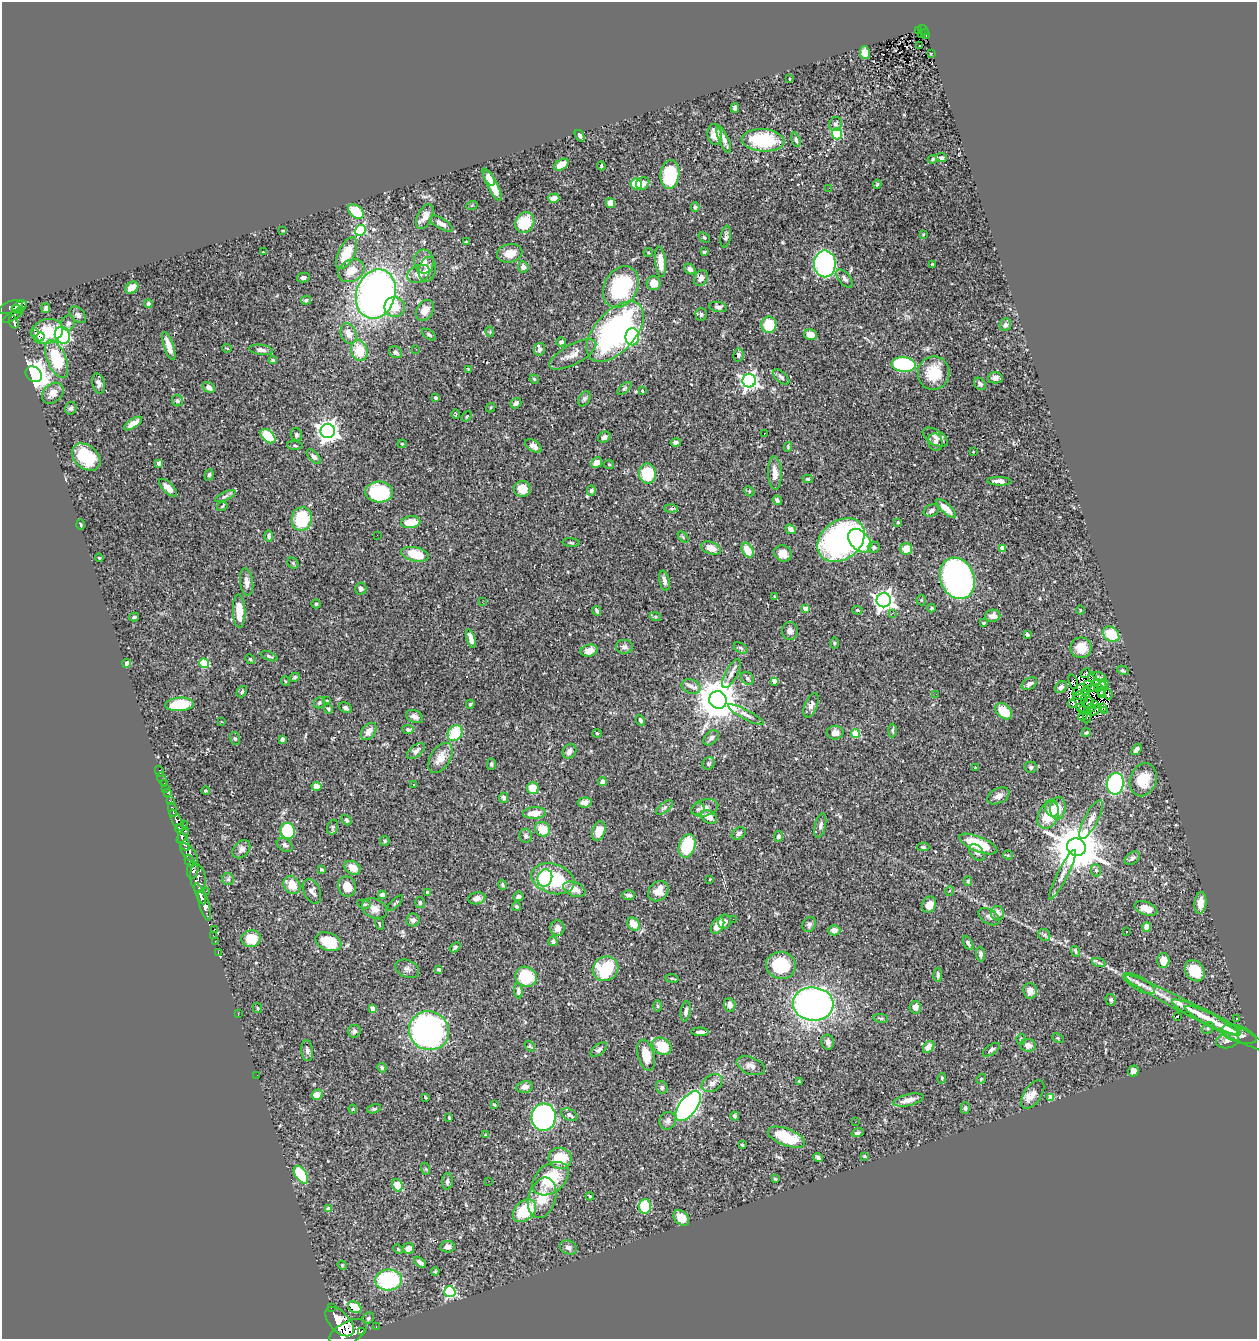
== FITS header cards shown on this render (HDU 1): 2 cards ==
NAXIS1  =                 1255
NAXIS2  =                 1337

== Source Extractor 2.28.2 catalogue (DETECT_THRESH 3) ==
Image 1255 x 1337 px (HDU 1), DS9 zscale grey, 1 PNG px = 1 image px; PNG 1259 x 1341 px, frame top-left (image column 1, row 1337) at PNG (2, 2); each listed source drawn as its Kron ellipse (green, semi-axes under 4 px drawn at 4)
Background 0.582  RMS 0.026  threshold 0.078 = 3 sigma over >= 5 px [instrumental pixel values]
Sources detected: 506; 8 with non-positive FLUX_AUTO (blend fragments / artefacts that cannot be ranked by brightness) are neither listed nor drawn; the other 498 listed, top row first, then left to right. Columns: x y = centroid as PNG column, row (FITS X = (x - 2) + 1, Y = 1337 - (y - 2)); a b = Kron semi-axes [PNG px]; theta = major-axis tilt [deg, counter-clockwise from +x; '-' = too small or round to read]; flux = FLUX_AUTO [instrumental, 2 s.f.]
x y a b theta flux
918 30 3 2 - 8.8
923 30 6 3 -36 79
922 33 3 3 - 32
925 34 5 2 - 38
920 46 3 2 - 2.6
865 53 6 5 - 22
931 53 3 2 - 1.2
789 79 3 2 - 1.5
735 108 5 4 - 3.6
836 124 7 6 - 4.2
837 134 5 5 - 120
715 135 10 7 -80 18
580 136 6 3 -57 5.8
724 139 14 5 -67 9.6
763 140 21 11 -4 110
796 140 7 4 -74 3.8
941 158 5 4 - 3.9
932 159 5 4 - 1.9
561 165 8 5 29 23
601 166 4 2 - 2.1
670 175 14 9 83 96
489 178 8 4 -62 13
643 183 7 6 - 11
492 184 18 5 -63 33
636 184 6 5 - 41
877 184 5 3 - 2.1
829 188 3 2 - 1.6
554 198 5 4 - 11
610 203 5 5 - 17
472 205 6 3 20 1.8
695 207 5 4 - 3.5
356 211 9 6 -38 55
425 217 13 7 63 14
525 222 11 9 60 69
441 224 13 5 -31 11
360 230 6 5 - 130
282 231 3 3 - 2.2
923 234 4 2 - 1.2
704 237 6 4 -40 2.3
726 237 11 5 81 4.6
466 242 3 3 - 1.9
263 252 3 2 - 8.8
648 252 4 4 - 1.7
704 252 3 3 - 2.5
346 253 17 8 64 40
510 253 13 9 12 21
424 261 12 10 -85 13
660 262 15 5 -84 21
825 264 13 11 -89 310
932 265 4 3 - 2.2
523 267 5 5 - 6.2
690 269 6 5 - 5.2
427 270 12 8 78 14
351 271 14 10 30 25
418 274 12 8 25 14
303 278 6 4 12 5.8
701 278 8 6 53 11
844 278 11 5 -50 6.2
654 283 7 7 - 24
621 287 22 16 60 150
132 288 7 5 36 18
376 294 25 19 72 830
306 300 5 4 - 3.2
148 304 4 4 - 3.2
20 306 8 5 29 380
11 307 12 5 22 470
395 307 10 10 - 30
718 307 9 5 -10 4.8
46 308 5 4 - 4.2
17 309 5 3 - 300
425 310 11 8 58 20
701 314 6 5 - 4.4
13 315 12 4 33 370
78 315 10 6 -46 5.3
14 322 7 4 -73 220
68 323 7 6 - 5.3
769 325 8 7 - 50
1005 325 6 5 - 5.3
47 331 16 12 18 58
35 332 2 2 - 1200
490 332 5 3 - 1.6
615 332 36 20 48 470
349 334 10 7 -68 16
62 335 9 7 -64 220
429 335 8 4 -33 3.7
811 335 6 5 - 17
40 337 5 3 - 5.7
632 337 8 7 - 79
561 342 5 4 - 3.7
169 346 14 5 -71 21
227 348 5 3 - 1.3
416 349 3 2 - 2.3
539 349 6 5 - 4.5
261 350 12 5 -8 7.1
359 350 10 8 -75 44
395 352 6 5 - 5.2
573 354 26 10 28 19
738 355 6 5 - 5.2
57 359 20 9 -68 75
273 360 4 3 - 2.6
904 364 12 7 -5 180
468 369 3 2 - 1.5
933 373 17 16 - 48
34 374 9 7 -43 1500
781 377 10 5 -42 4.2
995 378 7 6 - 7.2
534 379 4 4 - 2.4
749 381 7 6 - 590
98 383 10 6 -76 6.8
980 384 7 5 -48 4.1
209 387 6 5 - 9.6
624 388 8 4 41 3.1
642 391 3 3 - 2.6
53 393 12 9 40 14
436 398 4 3 - 3.1
584 399 8 5 61 3.9
177 401 6 5 - 3.7
516 403 6 5 - 5.2
71 408 6 6 - 4.6
491 408 5 3 - 1.6
456 414 5 2 - 1.4
467 416 6 3 54 1.7
133 423 10 4 33 18
328 431 7 7 - 1100
764 433 2 2 - 2.2
296 435 7 5 -66 3.3
268 436 9 5 -42 60
604 437 6 5 - 4.2
935 437 14 7 -31 9.5
676 442 5 4 - 5.5
935 442 9 7 -76 9.2
402 444 4 4 - 1.7
295 446 8 3 -5 2.6
533 446 9 5 -34 7.5
788 447 5 3 - 1.9
973 452 3 2 - 1.1
314 456 9 4 -45 4.8
86 457 16 11 -41 73
159 463 4 3 - 11
597 463 5 5 - 8.9
609 464 5 4 - 2
775 473 16 7 -88 15
647 474 10 8 -86 78
209 475 6 4 70 2.8
808 479 5 4 - 2.1
999 481 12 4 -1 8.8
168 488 11 5 -44 15
522 489 8 8 - 26
591 491 5 4 - 4.9
749 491 5 4 - 2.4
379 492 14 10 -5 120
225 496 11 4 25 3.9
777 500 5 4 - 3.5
222 506 5 4 - 1.8
671 509 7 4 -1 3.2
946 509 12 5 -44 16
931 510 8 5 26 5.2
302 519 12 10 82 73
411 522 9 6 7 36
898 522 4 3 - 2
81 524 5 2 - 1.7
791 529 5 4 - 6.4
377 535 3 2 - 1.2
269 536 6 4 -89 4.2
683 537 6 4 -47 2.5
841 540 26 19 36 460
860 541 14 9 -46 220
571 543 8 4 -5 2.8
874 547 6 5 - 4.8
711 548 10 6 -18 22
1002 548 4 4 - 22
906 549 6 6 - 22
747 550 8 5 -60 31
783 553 9 8 - 15
415 554 14 7 -12 52
99 558 4 3 - 1.7
293 563 6 5 - 2.4
957 578 21 17 -68 920
664 581 10 5 -78 6.7
247 582 14 6 -83 10
361 589 6 5 - 5.8
775 597 3 3 - 3.3
884 600 7 7 - 890
921 600 5 5 - 2.4
482 602 2 2 - 2.7
316 604 4 4 - 2.5
932 608 4 3 - 2.5
805 609 4 4 - 27
857 610 5 4 - 2.1
1080 610 5 3 - 1.3
239 611 16 6 -88 29
597 611 5 3 - 3.8
892 613 3 2 - 4.1
993 616 8 6 6 11
134 617 5 3 - 2.6
655 617 6 4 -18 2.2
983 623 4 3 - 2.1
790 631 9 8 - 7.2
1111 634 9 7 -42 55
1027 635 4 3 - 4.8
471 639 10 4 -73 12
834 643 5 3 - 2
624 647 8 7 - 6
740 648 7 5 -28 3.7
1081 648 10 10 - 28
589 651 8 6 14 15
269 656 9 4 -21 3.2
250 659 5 4 - 2.4
127 663 4 4 - 17
204 663 5 4 - 88
1123 670 6 4 -28 2.6
1086 673 5 3 - 2.1
731 674 16 6 62 9.5
295 677 5 4 - 2.6
1093 677 4 2 - 1
1100 677 8 2 -26 1.2
747 678 7 6 - 4.8
285 681 5 3 - 1.7
774 681 4 4 - 12
1073 682 7 4 -71 7.1
1105 683 3 3 - 2.1
1029 684 8 5 30 6.2
1100 684 8 2 -28 2.1
1087 685 3 2 - 1.5
691 686 10 7 -20 7.7
1061 687 6 5 - 6.8
1091 688 3 2 - 1.8
1099 688 3 2 - 0.97
1102 688 8 2 84 1.5
1079 690 7 2 44 0.043
1086 690 4 2 - 1.6
242 692 6 4 52 2.8
1102 693 4 3 - 2
936 694 3 2 - 1.4
1108 694 5 2 - 1.8
1081 695 8 3 8 0.086
1084 699 3 2 - 0.5
718 700 9 8 - 5600
327 701 3 2 - 1.4
319 703 6 5 - 2.9
1089 703 5 4 - 1.6
180 704 14 6 5 65
470 704 4 3 - 2.3
1072 704 4 2 - 0.28
811 705 13 6 67 6.9
1094 705 3 3 - 0.61
1080 707 3 2 - 1.8
1103 707 3 3 - 1.3
345 708 7 5 -27 4.1
1092 708 3 2 - 0.49
328 709 5 4 - 3.1
1083 710 4 2 - 2.1
1095 710 7 2 40 1.3
1004 711 9 6 -41 43
1104 711 3 2 - 2.5
746 714 20 4 -28 8.2
1087 715 8 3 86 0.61
1083 716 5 2 - 2.1
415 717 9 6 -24 7.8
640 720 6 4 -62 4.1
221 722 3 3 - 1.8
408 729 5 4 - 4.5
892 730 7 4 89 2.9
369 731 9 6 52 13
455 733 8 7 - 47
597 733 4 4 - 1.7
835 733 8 7 - 15
855 733 4 4 - 58
1086 733 4 4 - 2.6
711 738 9 6 43 5.5
235 739 6 5 - 3.2
282 739 4 3 - 3.5
1136 749 6 4 53 7
416 751 10 5 42 6.8
569 751 8 6 52 8.5
440 758 17 9 58 21
709 763 6 6 - 3.5
491 764 5 4 - 3
975 767 3 3 - 2.2
1031 767 6 6 - 4.4
160 771 6 3 -70 22
162 779 7 3 -72 10
1143 780 17 13 71 43
602 782 4 4 - 8.3
164 783 2 2 - 12
1115 784 11 8 81 250
413 785 2 2 - 1.5
317 786 5 4 - 16
165 788 2 2 - 6.1
533 788 6 5 - 37
206 791 4 3 - 1.4
167 793 3 3 - 37
998 796 12 7 27 8.7
504 798 5 4 - 4.8
170 801 4 3 - 130
585 802 7 5 5 8
664 807 10 5 39 4.5
705 808 14 8 15 10
1052 808 8 6 -72 12
1058 808 11 7 85 26
698 809 7 5 27 3.3
173 810 7 4 -73 430
534 813 11 6 3 22
1048 815 14 10 64 42
709 817 8 6 -34 13
1091 819 21 7 62 15
177 820 12 5 -60 900
346 820 6 4 -48 2.6
184 825 2 2 - 13
820 826 12 5 77 5.9
333 827 7 5 73 3.4
179 829 4 3 - 390
542 829 8 7 - 29
288 831 8 7 - 78
599 831 10 6 71 17
739 833 7 5 29 4.7
183 836 8 3 53 1300
526 836 7 6 - 3.9
778 836 5 4 - 4.6
385 841 5 4 - 1.9
184 842 9 5 -66 2400
978 844 20 7 -22 76
285 845 9 6 -34 4.9
687 846 12 8 72 94
923 847 6 4 -1 2.9
1076 847 9 8 - 8000
241 849 10 7 47 7.6
977 852 9 6 -52 6.1
189 853 12 5 -49 1200
1008 855 4 4 - 2.1
1132 858 8 5 38 5.6
189 860 6 4 -74 440
353 868 8 6 -30 20
321 869 3 3 - 2.8
193 870 9 5 87 550
1096 870 6 5 - 3.7
1062 875 27 5 63 14
198 878 14 7 -81 970
545 878 9 7 70 110
228 879 6 6 - 3.4
553 879 22 14 -17 110
710 879 3 2 - 1.3
968 881 5 4 - 2.5
292 885 9 8 - 26
502 885 5 3 - 2.5
347 887 10 8 -70 22
574 889 11 7 -23 17
206 891 2 2 - 10
312 891 13 8 -64 8.5
658 891 11 9 46 22
949 891 5 3 - 1.5
428 892 4 4 - 5.6
200 894 11 4 -69 1400
382 895 4 4 - 18
629 895 6 4 -1 5.8
518 896 5 4 - 5.5
477 898 8 6 11 9.3
420 902 5 5 - 3.4
395 903 10 3 46 2.5
1200 903 11 6 84 18
364 904 7 4 -8 2.6
205 905 15 5 -75 2000
929 905 8 6 61 19
517 907 4 3 - 3.2
1146 908 12 6 -21 16
374 909 13 9 -25 13
997 913 7 6 - 13
989 917 12 7 -33 6.4
733 919 2 2 - 51
413 920 6 6 - 6.3
724 922 7 6 - 8.3
379 924 6 3 -71 1.8
634 924 7 5 -48 20
809 924 8 6 60 5.6
718 925 9 5 58 19
1147 927 4 4 - 21
557 928 8 7 - 7.5
215 929 3 2 - 71
834 930 6 5 - 11
1127 932 3 2 - 2.1
213 935 2 2 - 10
1044 935 6 5 - 3.7
251 939 10 8 11 42
215 941 2 2 - 11
553 941 5 4 - 4.2
329 942 13 8 -23 49
968 943 8 4 -61 4.4
455 947 6 4 38 2.7
1075 951 5 3 - 2.2
218 952 3 2 - 23
981 954 7 4 -88 4.3
1163 961 7 6 - 20
1099 963 7 4 -19 2.9
781 965 15 13 -10 98
407 969 12 8 -26 6.6
605 969 13 12 - 90
439 970 3 3 - 2.9
1195 971 11 9 -53 43
938 975 7 4 89 3.2
526 977 11 10 - 92
672 978 6 3 -8 2.3
1139 983 18 6 -30 11
518 991 8 4 -87 5
1030 991 8 7 - 12
1111 1000 6 5 - 3.9
813 1004 20 16 -5 840
730 1005 7 5 -77 9.1
1181 1005 64 6 -27 50
657 1006 6 4 -89 2.2
915 1007 6 5 - 11
257 1008 5 4 - 2.5
372 1008 4 4 - 13
686 1011 10 4 81 5.3
238 1013 2 2 - 11
1178 1016 3 3 - 46
1206 1017 38 7 -26 28
881 1018 7 3 -8 2.8
1237 1019 3 2 - 1.1
1208 1028 6 5 - 3.4
1228 1029 49 7 -27 29
354 1031 6 6 - 4.3
429 1031 20 19 - 670
700 1032 8 4 -2 6.9
1239 1034 18 8 -18 13
1058 1038 6 4 -26 2
1021 1039 5 4 - 2.5
1227 1041 12 7 12 8.2
828 1042 7 6 - 6.4
1028 1045 8 6 -3 12
530 1046 6 3 -53 2.1
662 1046 10 8 -34 55
929 1047 7 5 50 11
599 1050 9 5 38 4.9
991 1050 10 5 35 4.5
307 1051 10 5 -84 5.7
646 1055 16 8 -75 28
751 1066 15 8 -21 11
382 1068 5 4 - 3
1133 1071 5 5 - 10
257 1075 2 2 - 4.1
942 1078 5 4 - 2.1
981 1079 5 4 - 2.1
799 1081 3 2 - 1.1
712 1083 11 8 31 9.7
525 1087 8 5 9 7.9
662 1087 6 5 - 5.8
1033 1094 16 8 55 15
317 1095 6 5 - 18
425 1097 3 2 - 1.8
1051 1097 4 4 - 32
908 1100 15 5 13 14
494 1105 4 3 - 1.8
688 1106 17 8 52 550
965 1108 6 4 -88 3.7
353 1109 4 4 - 1.6
374 1109 7 4 14 2.8
569 1115 8 5 -30 5.2
735 1116 4 3 - 3
449 1117 3 2 - 2.1
544 1117 14 12 85 480
668 1121 9 8 - 6.1
855 1122 2 2 - 1.3
858 1133 6 4 19 3.3
485 1135 3 2 - 1.2
786 1137 20 8 -21 57
742 1145 3 3 - 1.9
864 1156 3 3 - 1.6
560 1158 11 10 - 55
818 1158 5 4 - 4.3
426 1169 6 4 -71 1.9
301 1175 10 5 -57 76
551 1179 20 14 39 71
775 1179 3 2 - 1.7
447 1181 8 5 85 4.8
489 1181 2 2 - 11
397 1185 6 5 - 25
590 1196 4 3 - 2.1
542 1198 21 13 73 39
645 1206 7 6 - 80
328 1209 4 3 - 13
524 1211 13 9 43 87
681 1218 9 6 -45 20
448 1247 7 5 8 8.6
409 1248 5 5 - 11
568 1248 9 6 -22 6.7
398 1249 5 3 - 1.8
420 1262 7 3 -40 5.6
342 1265 5 4 - 1.6
435 1271 4 3 - 2.2
389 1280 13 10 4 190
450 1292 5 5 - 200
331 1307 3 3 - 72
355 1307 7 5 -33 27
368 1318 6 5 - 3.2
340 1322 18 10 -47 4700
376 1327 2 2 - 8.3
362 1331 3 2 - 150
348 1333 20 11 28 4800
At the frame edge (FLAGS 8, measured only in part): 1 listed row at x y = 348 1333
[8 non-positive-flux detections neither listed nor drawn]